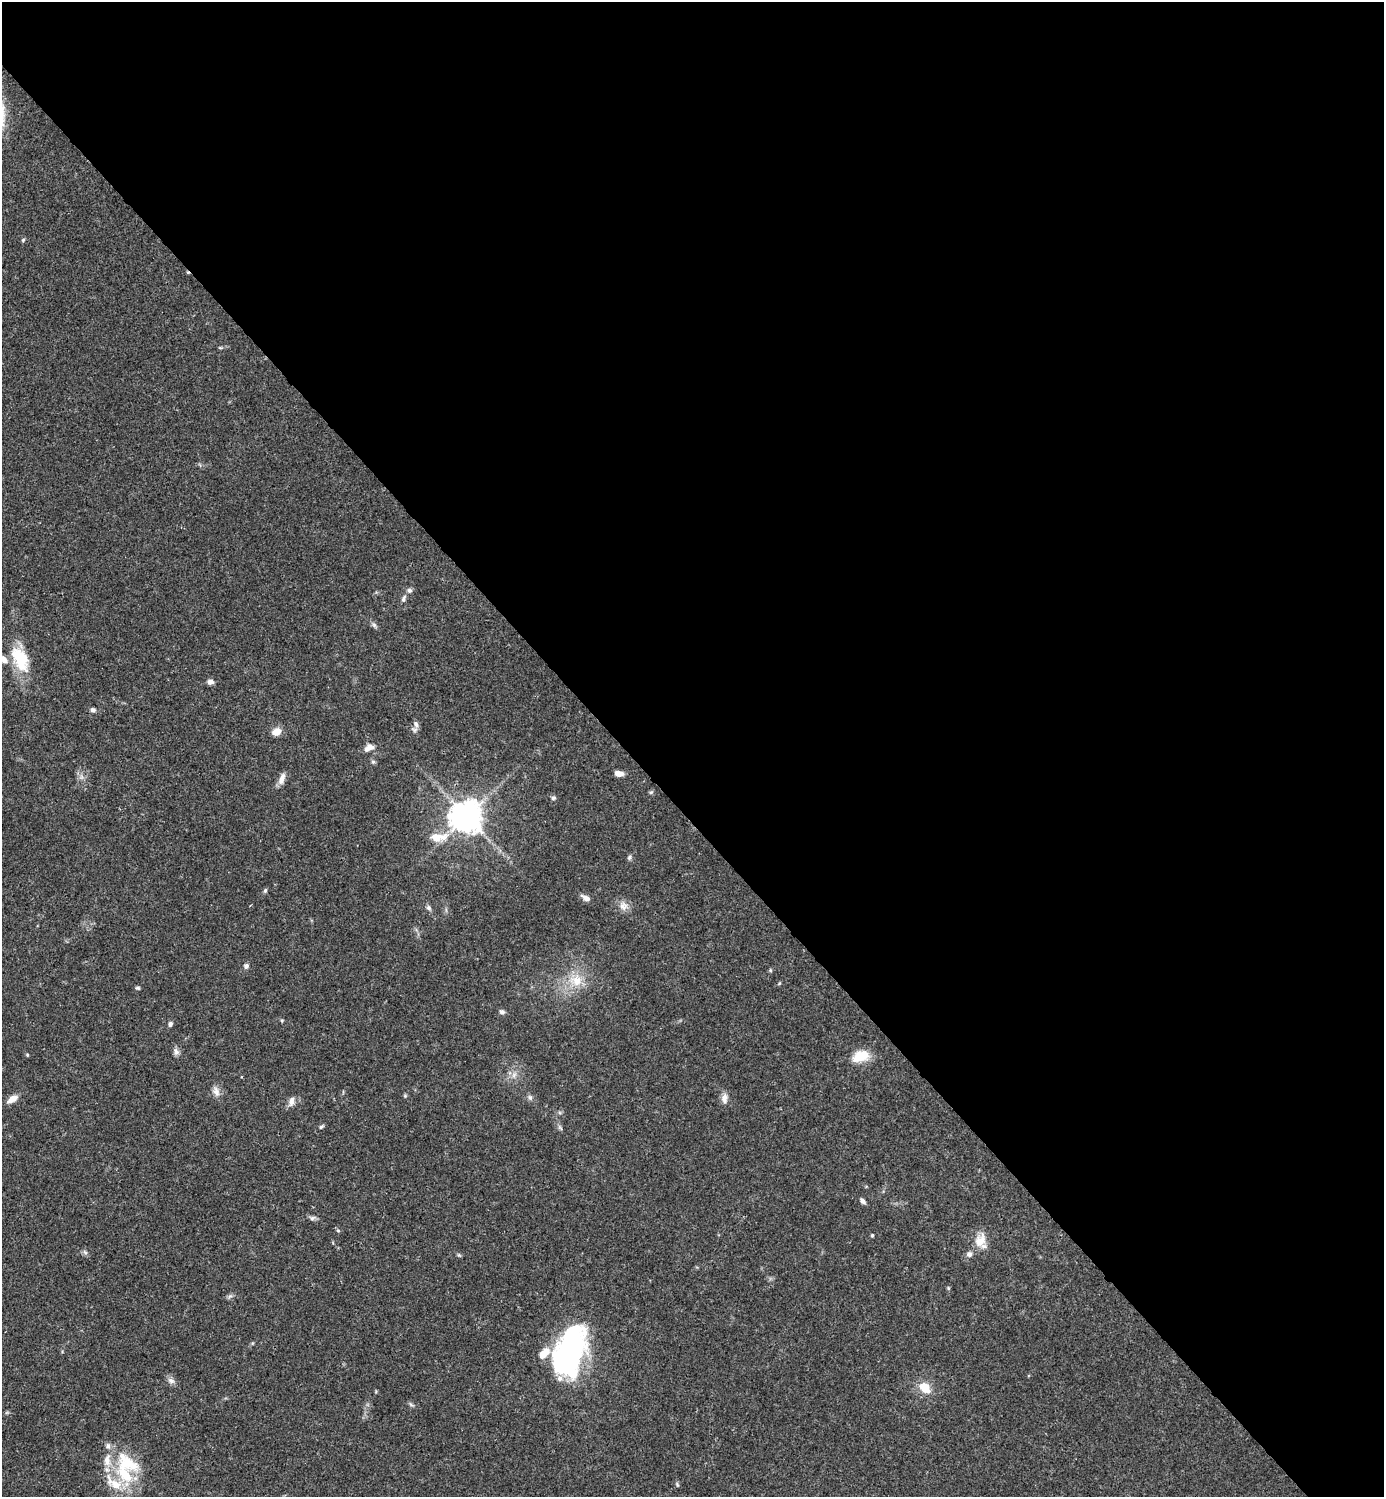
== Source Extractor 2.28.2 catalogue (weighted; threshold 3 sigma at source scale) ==
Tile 8 of 4 x 4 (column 4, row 2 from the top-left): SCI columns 4445-5826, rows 2992-4486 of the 5984 x 5985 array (HDU 1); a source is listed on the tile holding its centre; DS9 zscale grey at full resolution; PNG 1386 x 1499 px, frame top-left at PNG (2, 2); no overlay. Shown black and unused: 55% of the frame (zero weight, under 3 of 4 exposures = <1% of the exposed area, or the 3 px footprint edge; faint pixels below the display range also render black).
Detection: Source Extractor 2.28.2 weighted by HDU 2 'WHT'; one run over the whole footprint, this tile lists its part. Background 0.0386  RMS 0.0026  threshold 0.0118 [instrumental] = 3 sigma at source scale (4.5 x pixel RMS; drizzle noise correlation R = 1.50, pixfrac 1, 0.05/0.05 arcsec/px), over >= 5 px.
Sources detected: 65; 8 inside a brighter listed object's ellipse — not listed separately; the other 57 listed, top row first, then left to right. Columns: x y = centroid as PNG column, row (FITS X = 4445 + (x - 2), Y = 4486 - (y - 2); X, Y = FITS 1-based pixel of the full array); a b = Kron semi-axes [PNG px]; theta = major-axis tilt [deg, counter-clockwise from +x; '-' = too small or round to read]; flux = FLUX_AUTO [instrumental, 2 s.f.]
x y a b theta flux
23 240 5 5 - 0.37
220 348 6 3 -1 0.32
409 590 7 6 - 0.68
404 599 10 6 70 0.81
374 625 8 5 -54 0.66
20 659 34 18 -64 10
210 682 7 6 - 1.1
93 710 6 5 - 0.65
416 724 11 6 -76 1.1
277 732 9 7 22 3
369 748 13 8 29 1.9
373 762 6 5 - 0.48
619 773 9 6 -8 1.8
282 779 15 7 70 1.8
651 792 6 4 42 0.39
553 798 6 5 - 0.54
466 817 10 10 - 420
436 837 12 9 -13 3.5
630 857 6 6 - 0.57
265 890 7 4 63 0.43
586 898 12 6 -29 1.3
623 906 13 11 -56 2.1
429 908 7 6 - 0.74
246 966 6 6 - 0.79
770 970 5 3 - 0.29
576 980 21 17 -15 6.4
138 988 6 4 -14 0.4
502 1012 8 6 -20 0.67
282 1020 5 4 - 0.28
170 1024 7 5 82 0.64
176 1051 10 7 -71 1
27 1055 4 4 - 0.29
860 1056 23 13 19 5.3
514 1075 8 6 46 1
216 1091 13 8 -71 1.6
405 1096 5 4 - 0.31
530 1097 8 5 -63 0.67
12 1099 14 7 32 2.1
724 1099 15 8 -87 1.6
291 1101 14 7 75 1.4
321 1127 7 4 41 0.41
560 1128 9 3 -45 0.45
862 1201 8 5 -41 0.85
312 1218 8 6 34 0.68
872 1235 4 3 - 0.34
980 1241 19 14 66 4
85 1252 7 5 -44 0.6
459 1255 6 4 -44 0.37
948 1288 5 4 - 0.3
230 1296 7 4 33 0.58
570 1350 51 27 71 58
171 1381 10 7 -33 1.1
924 1388 16 11 -43 4.2
411 1405 8 4 -10 0.48
108 1446 8 6 -79 0.84
125 1475 32 17 -51 12
677 1484 6 4 -48 0.34